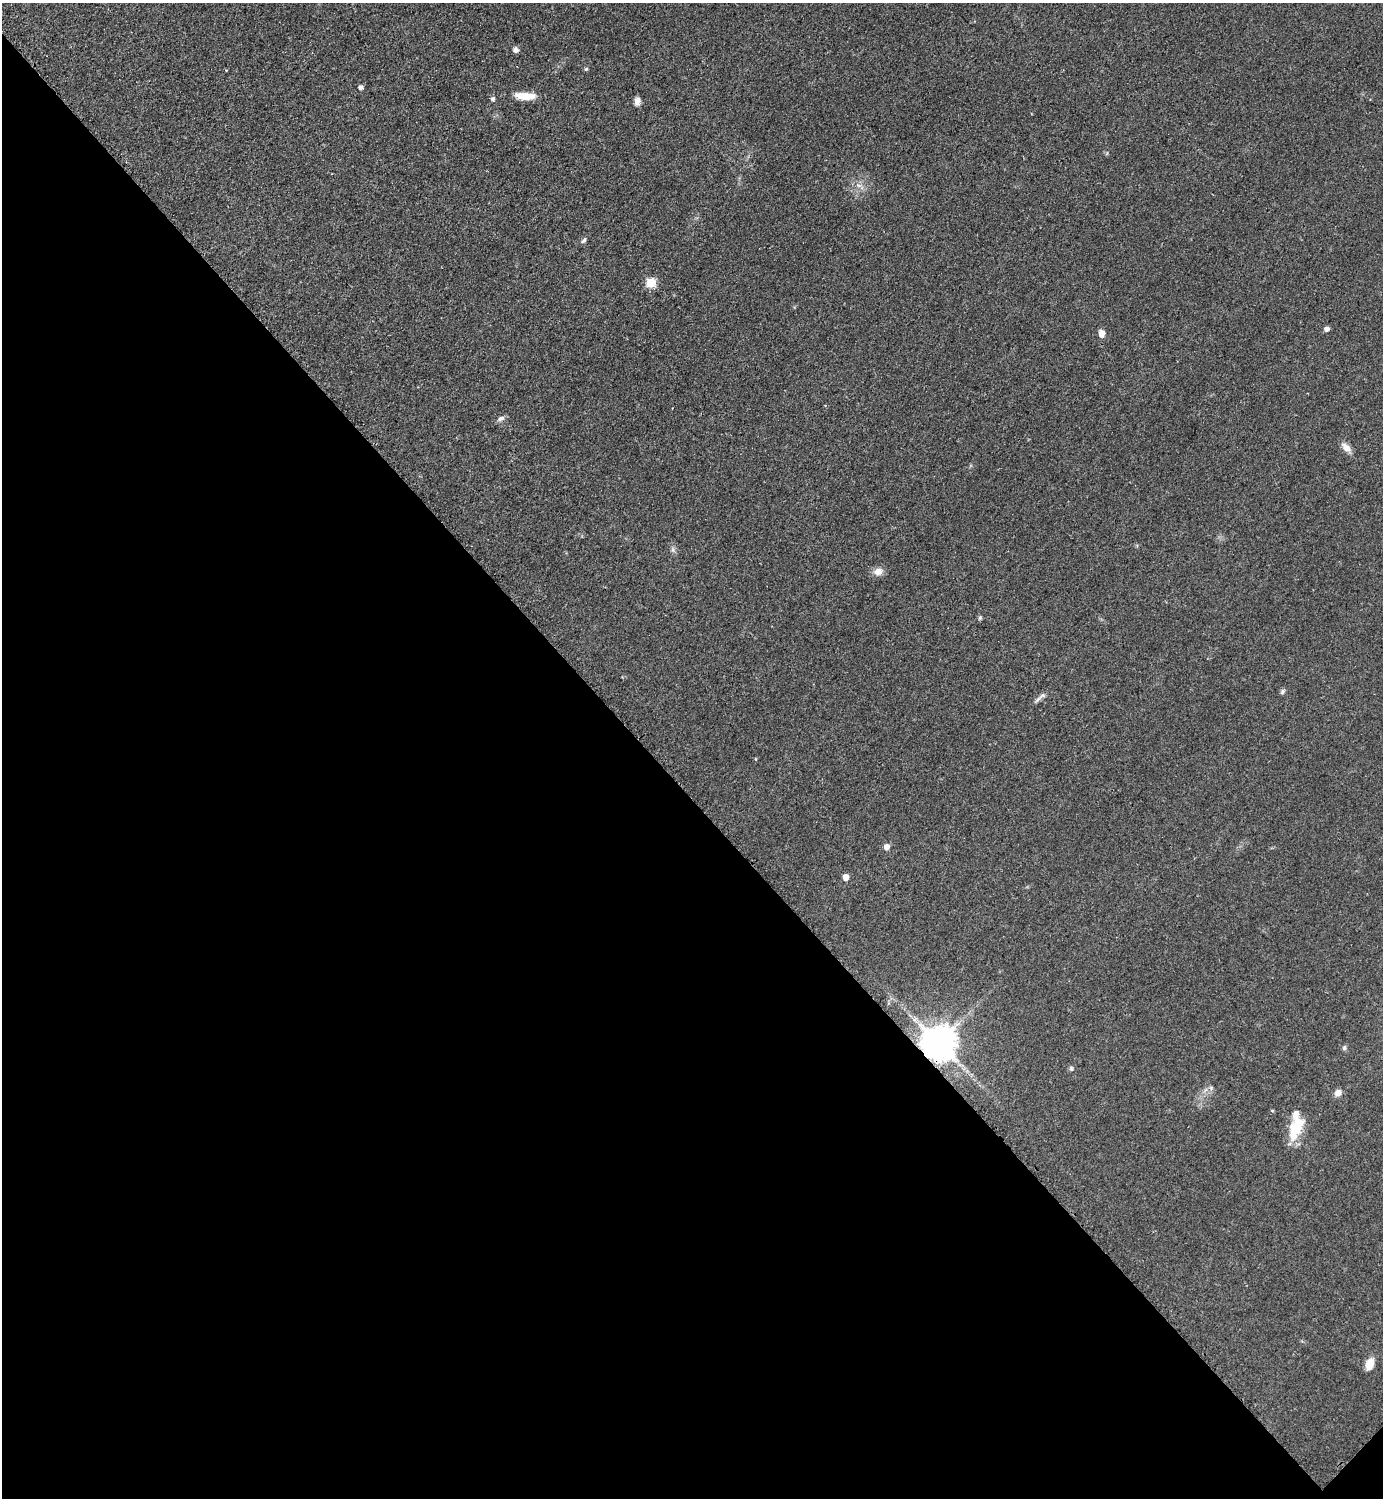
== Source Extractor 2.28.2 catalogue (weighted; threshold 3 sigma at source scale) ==
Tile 14 of 4 x 4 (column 2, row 4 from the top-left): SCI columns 1695-3075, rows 7-1502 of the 6005 x 6005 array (HDU 1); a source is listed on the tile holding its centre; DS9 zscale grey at full resolution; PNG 1385 x 1500 px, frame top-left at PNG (2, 3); no overlay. Shown black and unused: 47% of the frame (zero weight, under 2 of 3 exposures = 1% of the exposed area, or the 3 px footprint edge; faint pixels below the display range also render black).
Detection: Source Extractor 2.28.2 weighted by HDU 2 'WHT'; one run over the whole footprint, this tile lists its part. Background 0.0797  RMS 0.0079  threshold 0.0354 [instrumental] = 3 sigma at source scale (4.5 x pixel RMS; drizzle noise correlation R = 1.50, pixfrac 1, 0.05/0.05 arcsec/px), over >= 5 px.
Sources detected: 28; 1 inside a brighter listed object's ellipse — not listed separately; the other 27 listed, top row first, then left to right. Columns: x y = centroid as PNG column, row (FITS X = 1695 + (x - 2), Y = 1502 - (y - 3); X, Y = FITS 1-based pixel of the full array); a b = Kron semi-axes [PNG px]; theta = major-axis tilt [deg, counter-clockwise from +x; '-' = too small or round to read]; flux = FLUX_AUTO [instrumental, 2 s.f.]
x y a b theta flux
516 50 7 6 - 2.7
586 69 4 4 - 1.2
360 87 5 5 - 2.8
525 96 22 8 -4 14
493 99 5 5 - 2.1
637 101 9 6 82 4.1
859 185 7 4 -1 2
584 240 9 5 55 1.8
651 283 6 5 - 42
1326 329 5 4 - 4.2
1102 333 8 7 - 5
501 418 10 6 25 2.8
1346 447 15 8 -40 5.3
673 550 8 6 -89 2.3
878 572 11 9 15 6.3
980 617 6 5 - 1.2
1282 691 8 5 53 1.7
1043 695 10 6 20 2.8
886 847 6 5 - 5.7
845 877 5 5 - 8.2
938 1043 10 9 - 2100
1344 1048 7 6 - 1.7
1071 1068 7 5 -76 1.5
1211 1088 6 6 - 1.6
1338 1093 9 7 43 4.7
1295 1129 30 15 66 25
1370 1364 14 9 70 8.1
Overlapping masked pixels (flux is a lower limit): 1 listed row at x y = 938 1043